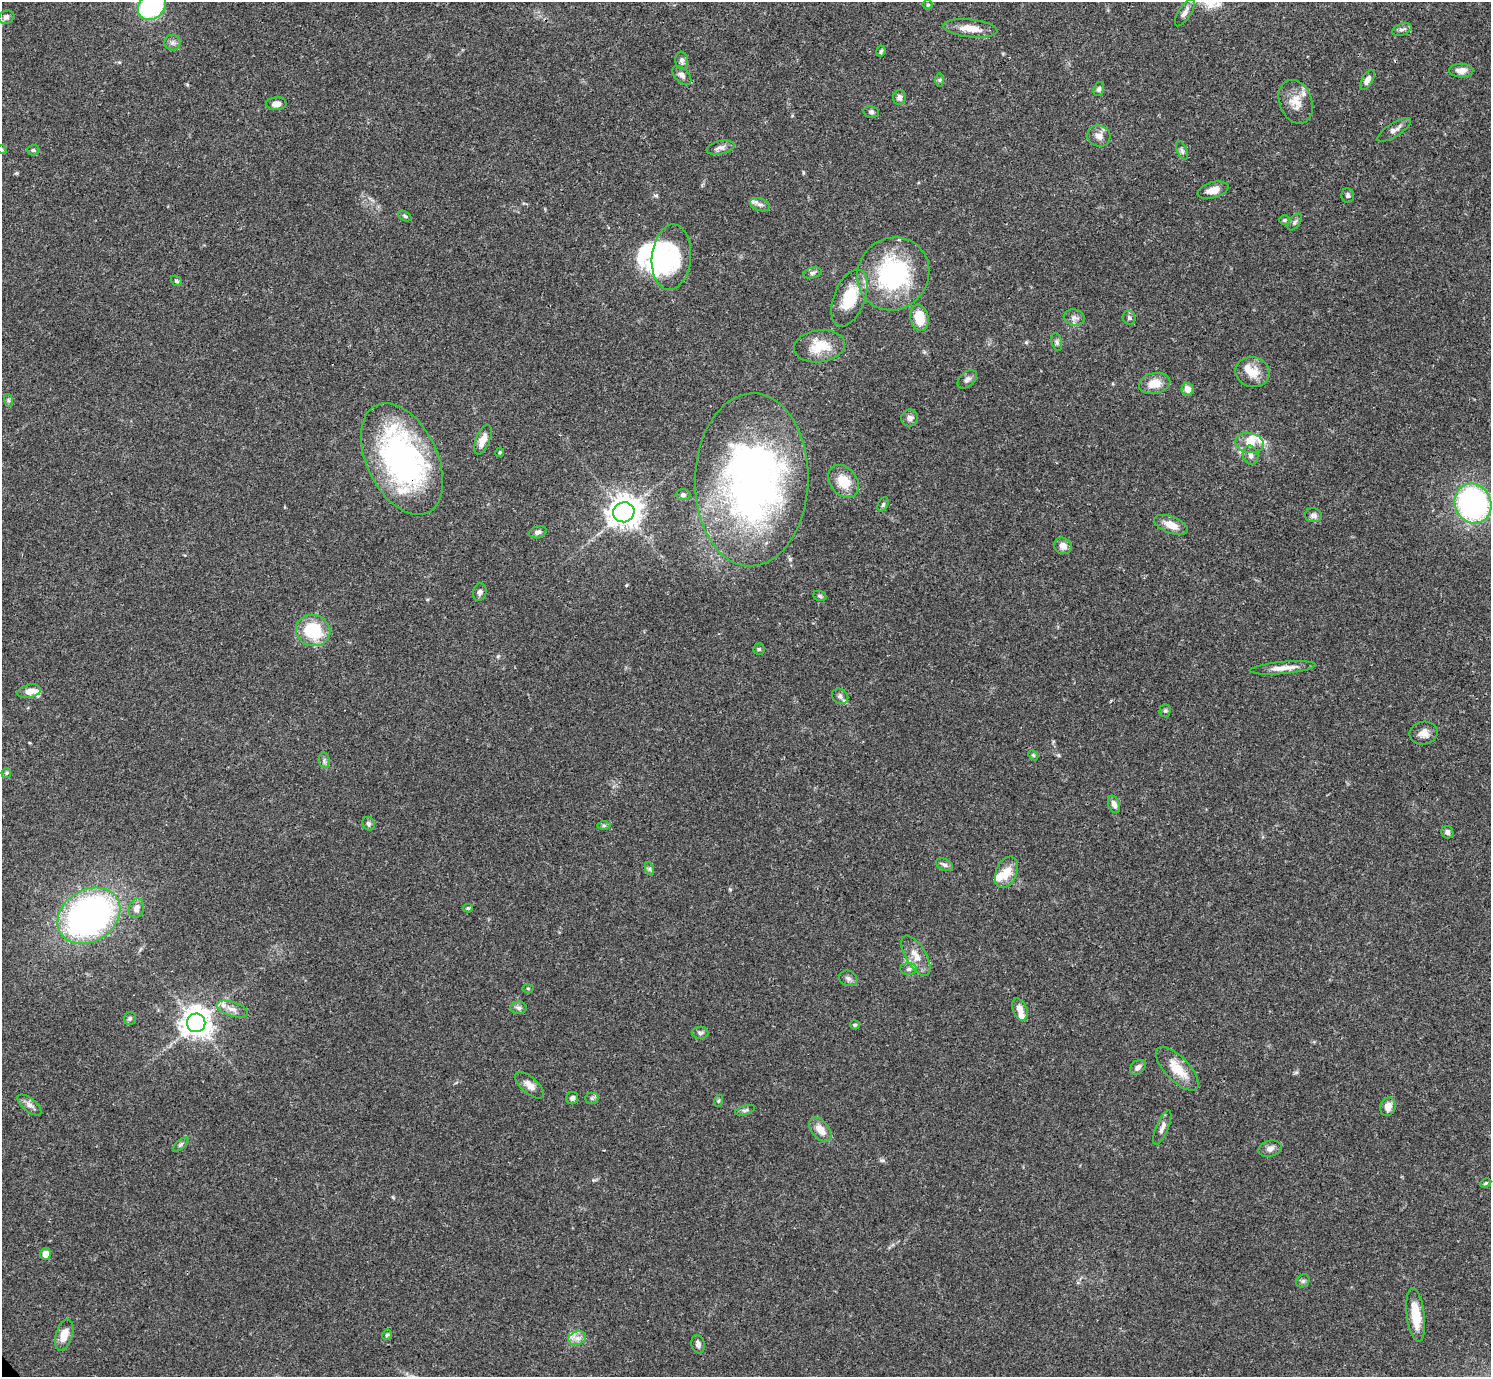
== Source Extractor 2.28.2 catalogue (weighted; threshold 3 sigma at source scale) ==
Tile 10 of 4 x 4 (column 2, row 3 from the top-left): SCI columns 1491-2979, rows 1534-2908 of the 5961 x 5958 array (HDU 1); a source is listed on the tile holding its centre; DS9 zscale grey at full resolution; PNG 1493 x 1379 px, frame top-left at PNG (2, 2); each listed source drawn as its Kron ellipse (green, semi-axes under 4 px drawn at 4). Shown black and unused: <1% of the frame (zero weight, under 3 of 4 exposures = <1% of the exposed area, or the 3 px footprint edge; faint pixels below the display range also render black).
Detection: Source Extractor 2.28.2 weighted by HDU 2 'WHT'; one run over the whole footprint, this tile lists its part. Background 0.0408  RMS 0.0026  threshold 0.0118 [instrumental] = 3 sigma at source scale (4.5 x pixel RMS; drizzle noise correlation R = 1.50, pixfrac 1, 0.05/0.05 arcsec/px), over >= 5 px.
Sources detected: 127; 3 inside a brighter object's white glare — neither listed nor drawn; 9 inside a brighter listed object's ellipse — not listed separately; the other 115 listed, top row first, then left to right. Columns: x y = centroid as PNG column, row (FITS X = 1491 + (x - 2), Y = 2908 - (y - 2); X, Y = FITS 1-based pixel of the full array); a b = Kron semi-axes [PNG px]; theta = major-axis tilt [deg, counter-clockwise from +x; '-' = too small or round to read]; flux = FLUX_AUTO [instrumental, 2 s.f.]
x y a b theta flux
928 5 5 5 - 0.39
152 6 16 12 43 35
1185 12 16 6 58 1.6
6 17 8 6 25 1
970 28 27 9 -6 3.9
1402 30 10 5 19 0.86
172 42 8 8 - 0.99
881 51 5 4 - 0.43
682 61 9 6 -83 0.95
1461 70 12 7 1 1.9
682 75 11 7 -45 1.1
940 80 7 4 90 0.39
1367 80 11 5 60 1.4
1099 89 7 5 70 0.61
899 97 7 6 - 1.1
1296 102 22 16 -69 4.3
276 104 10 6 4 1.7
871 112 8 5 -10 0.66
1394 130 19 6 32 1.4
1099 136 11 10 - 1.9
721 148 14 6 12 1.2
2 150 5 3 - 0.26
33 150 6 5 - 0.45
1182 150 10 5 -66 0.68
1213 190 16 7 16 2.5
1348 195 7 6 - 0.71
760 205 10 6 -19 1
405 216 7 4 -27 0.47
1284 220 5 4 - 0.36
1295 222 9 5 53 0.6
671 257 33 19 84 19
812 273 9 5 13 0.76
893 274 37 35 51 33
176 281 6 4 -40 0.41
849 298 30 15 68 8.8
1074 317 10 8 -11 1.2
1129 317 7 6 - 0.65
919 318 13 9 -78 6.2
1057 342 9 5 -77 0.65
820 346 26 16 8 6.6
1252 372 17 15 -12 4.1
967 379 11 7 41 1
1155 383 16 10 11 4
1188 389 6 6 - 1.9
8 400 6 4 -72 0.42
910 418 8 8 - 1.2
483 440 16 7 68 2.6
1249 443 14 10 -10 3.2
500 452 5 4 - 0.33
1250 455 10 7 -76 1.2
402 459 60 35 -64 71
752 480 86 56 89 130
844 481 18 13 -52 5.5
683 495 7 5 1 0.53
883 504 7 5 63 0.56
1473 504 20 18 -64 60
624 512 10 10 - 340
1313 515 8 7 - 0.96
1171 525 18 8 -21 3.2
538 532 9 6 17 0.82
1063 546 9 8 - 1.9
480 592 9 6 75 0.89
820 596 7 5 -19 0.47
313 630 17 15 -20 13
759 649 5 5 - 0.42
1283 668 33 6 5 3
29 691 12 6 11 2.3
840 696 9 7 -40 0.9
1165 711 6 5 - 0.47
1424 733 14 11 12 2.1
1033 755 6 4 -44 0.35
324 760 8 5 -80 0.63
6 773 5 5 - 0.38
1114 804 9 5 -68 1.3
368 824 7 6 - 0.7
604 825 6 4 0 0.41
1447 832 6 6 - 0.77
944 865 9 5 -25 0.83
650 869 7 4 -72 0.47
1006 872 16 10 67 3.8
136 908 10 7 73 1.7
468 908 5 4 - 0.4
89 916 33 26 32 110
916 956 22 10 -59 3.5
909 969 8 5 1 0.86
848 978 9 7 -24 0.85
528 988 5 3 - 0.26
519 1008 8 6 -1 0.77
232 1009 16 7 -18 1.9
1020 1009 12 7 -68 2
130 1018 6 5 - 0.46
196 1023 9 9 - 350
855 1025 5 4 - 0.41
700 1033 8 6 -1 0.67
1138 1067 9 6 41 1.2
1177 1069 28 12 -46 5.7
530 1085 18 8 -41 1.9
572 1098 6 6 - 0.84
592 1098 6 5 - 0.61
718 1101 6 4 71 0.33
29 1105 14 6 -40 1.4
1388 1107 9 7 69 2.2
745 1110 10 4 17 0.65
1162 1127 18 6 67 1.4
820 1130 14 8 -49 3.2
181 1144 10 4 45 0.52
1270 1149 12 8 17 1.3
1486 1183 6 4 27 0.34
45 1254 6 5 - 2.2
1303 1281 7 6 - 0.55
1416 1315 27 9 -83 6.4
64 1335 16 8 73 3.2
387 1335 5 4 - 0.44
577 1338 9 6 19 1.5
698 1344 9 6 -76 1.1
Overlapping masked pixels (flux is a lower limit): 1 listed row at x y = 402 459
Isophote crosses this tile's border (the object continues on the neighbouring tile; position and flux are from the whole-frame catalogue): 2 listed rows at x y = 152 6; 2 150